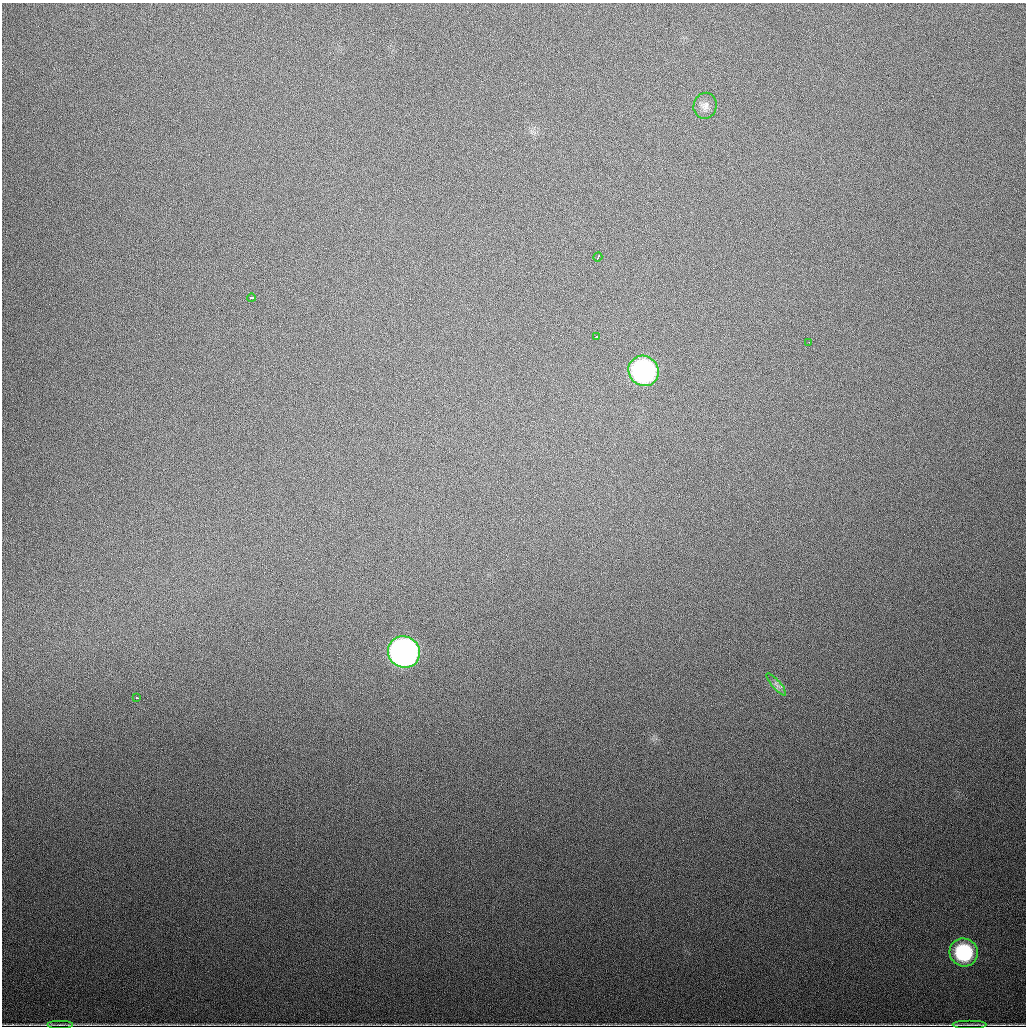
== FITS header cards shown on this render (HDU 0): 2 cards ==
NAXIS1  =                 1024
NAXIS2  =                 1024

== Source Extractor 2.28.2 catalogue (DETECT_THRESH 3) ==
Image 1024 x 1024 px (HDU 0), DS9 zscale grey, 1 PNG px = 1 image px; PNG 1028 x 1028 px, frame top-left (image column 1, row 1024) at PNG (2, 3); each listed source drawn as its Kron ellipse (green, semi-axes under 4 px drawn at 4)
Background 788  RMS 23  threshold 67.7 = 3 sigma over >= 5 px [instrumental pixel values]
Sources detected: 12; all 12 listed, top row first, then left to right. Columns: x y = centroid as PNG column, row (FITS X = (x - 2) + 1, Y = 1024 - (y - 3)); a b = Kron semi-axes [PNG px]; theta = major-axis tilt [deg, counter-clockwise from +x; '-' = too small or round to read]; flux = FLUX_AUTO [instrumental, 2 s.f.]
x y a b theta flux
705 106 13 11 76 10000
598 257 5 2 - 1800
251 298 4 3 - 8000
597 337 4 3 - 14000
809 342 2 2 - 7300
644 371 16 14 -50 290000
404 652 16 15 - 650000
776 684 14 4 -50 5400
137 698 3 2 - 2200
964 952 14 14 - 110000
61 1024 13 3 0 1800
970 1024 17 3 0 2100